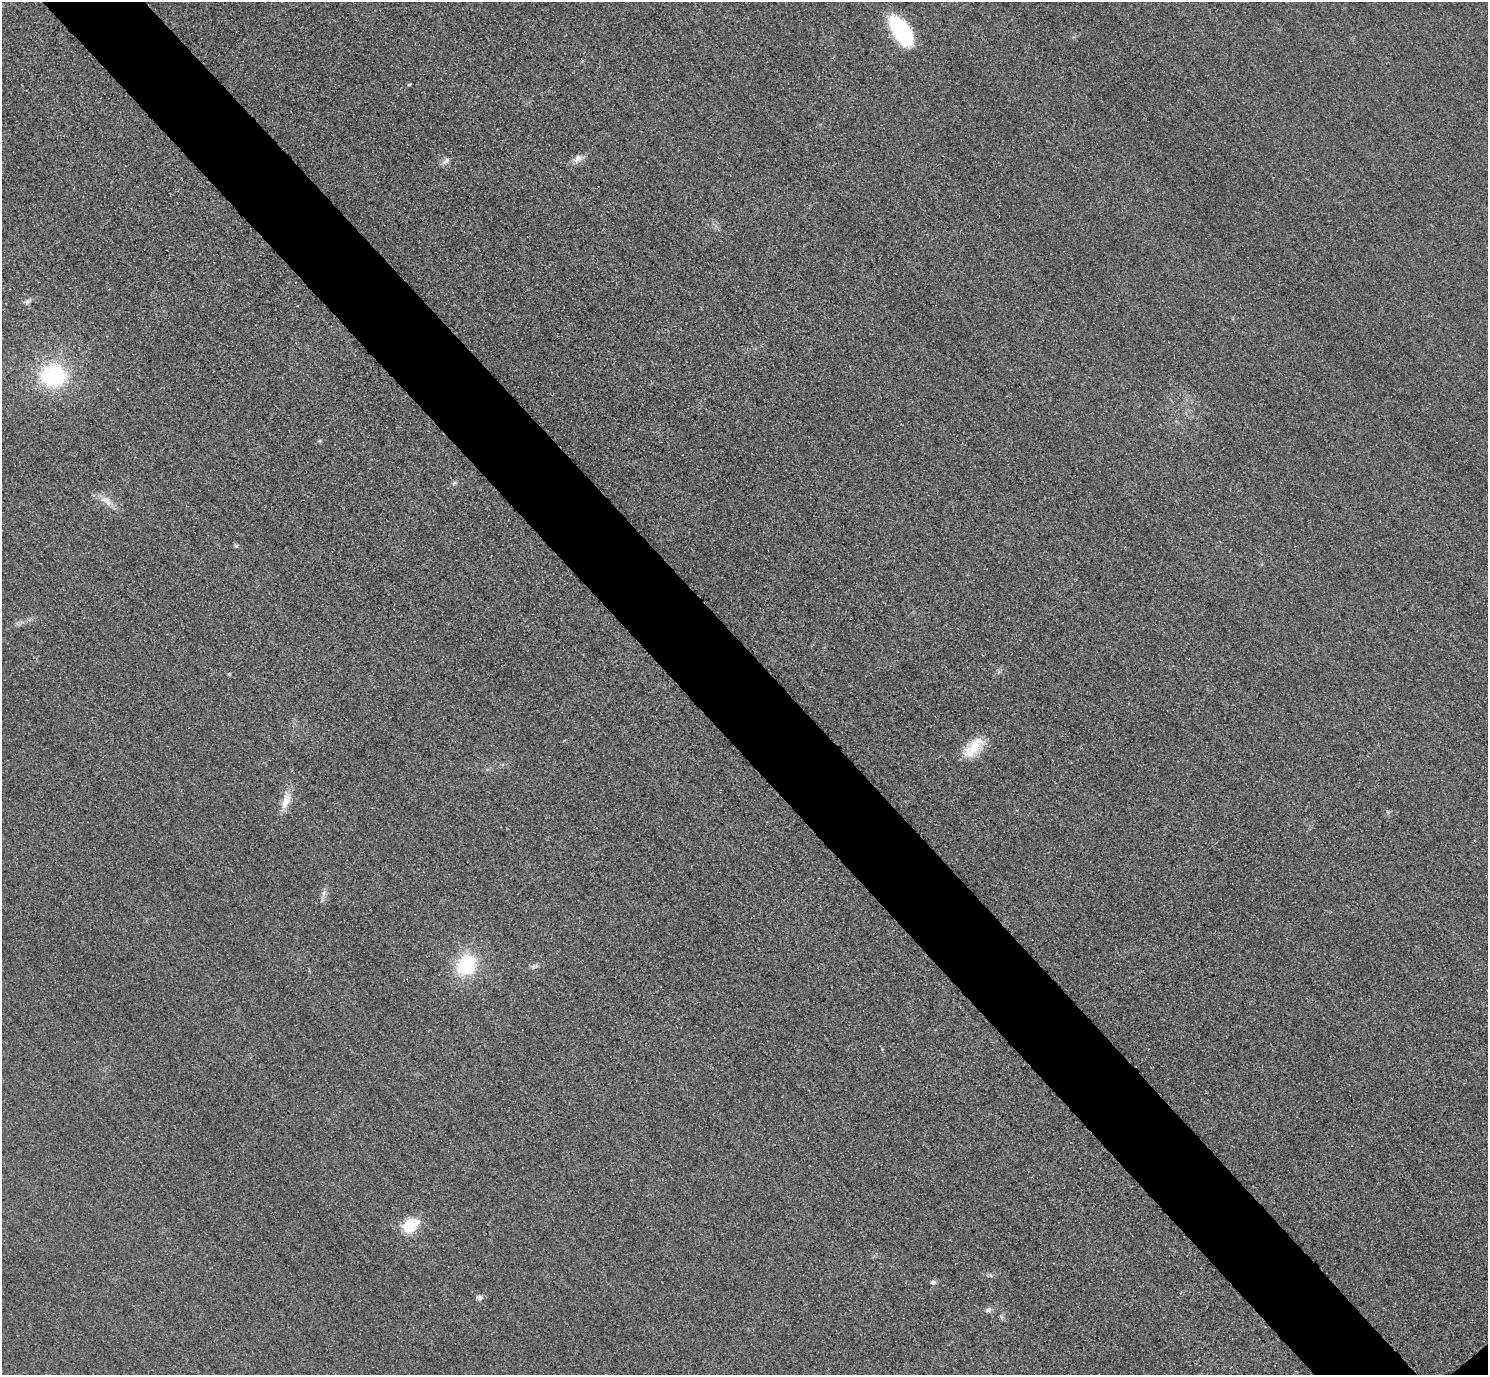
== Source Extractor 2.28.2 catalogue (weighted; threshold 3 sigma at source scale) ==
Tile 11 of 4 x 4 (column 3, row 3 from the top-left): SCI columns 3004-4489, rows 1558-2930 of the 6005 x 6003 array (HDU 1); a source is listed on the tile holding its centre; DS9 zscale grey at full resolution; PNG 1490 x 1377 px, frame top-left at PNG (2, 2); no overlay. Shown black and unused: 7% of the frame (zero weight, under 3 of 4 exposures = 3% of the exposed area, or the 3 px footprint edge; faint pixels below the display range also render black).
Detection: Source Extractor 2.28.2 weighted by HDU 2 'WHT'; one run over the whole footprint, this tile lists its part. Background 0.0522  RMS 0.016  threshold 0.0729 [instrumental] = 3 sigma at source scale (4.5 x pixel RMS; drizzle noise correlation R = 1.50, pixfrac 1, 0.05/0.05 arcsec/px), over >= 5 px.
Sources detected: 18; all 18 listed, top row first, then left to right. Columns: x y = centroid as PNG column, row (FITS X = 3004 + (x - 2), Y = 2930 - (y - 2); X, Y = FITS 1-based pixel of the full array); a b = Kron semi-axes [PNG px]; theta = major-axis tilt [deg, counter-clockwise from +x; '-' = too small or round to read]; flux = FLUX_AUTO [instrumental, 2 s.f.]
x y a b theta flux
901 31 35 17 -58 120
409 84 4 3 - 2.1
578 158 13 10 33 10
446 161 12 6 49 6.1
27 302 8 6 44 4.7
53 375 28 25 -3 150
454 483 6 4 19 2.6
105 499 11 8 -10 11
973 747 35 13 48 40
286 801 25 10 70 21
1388 812 6 4 -36 2.2
466 965 22 18 55 100
535 967 12 4 28 4.7
410 1226 16 11 36 52
933 1282 7 6 - 4.2
479 1298 8 7 - 4.9
988 1310 8 6 29 4.8
1001 1317 8 4 -54 3